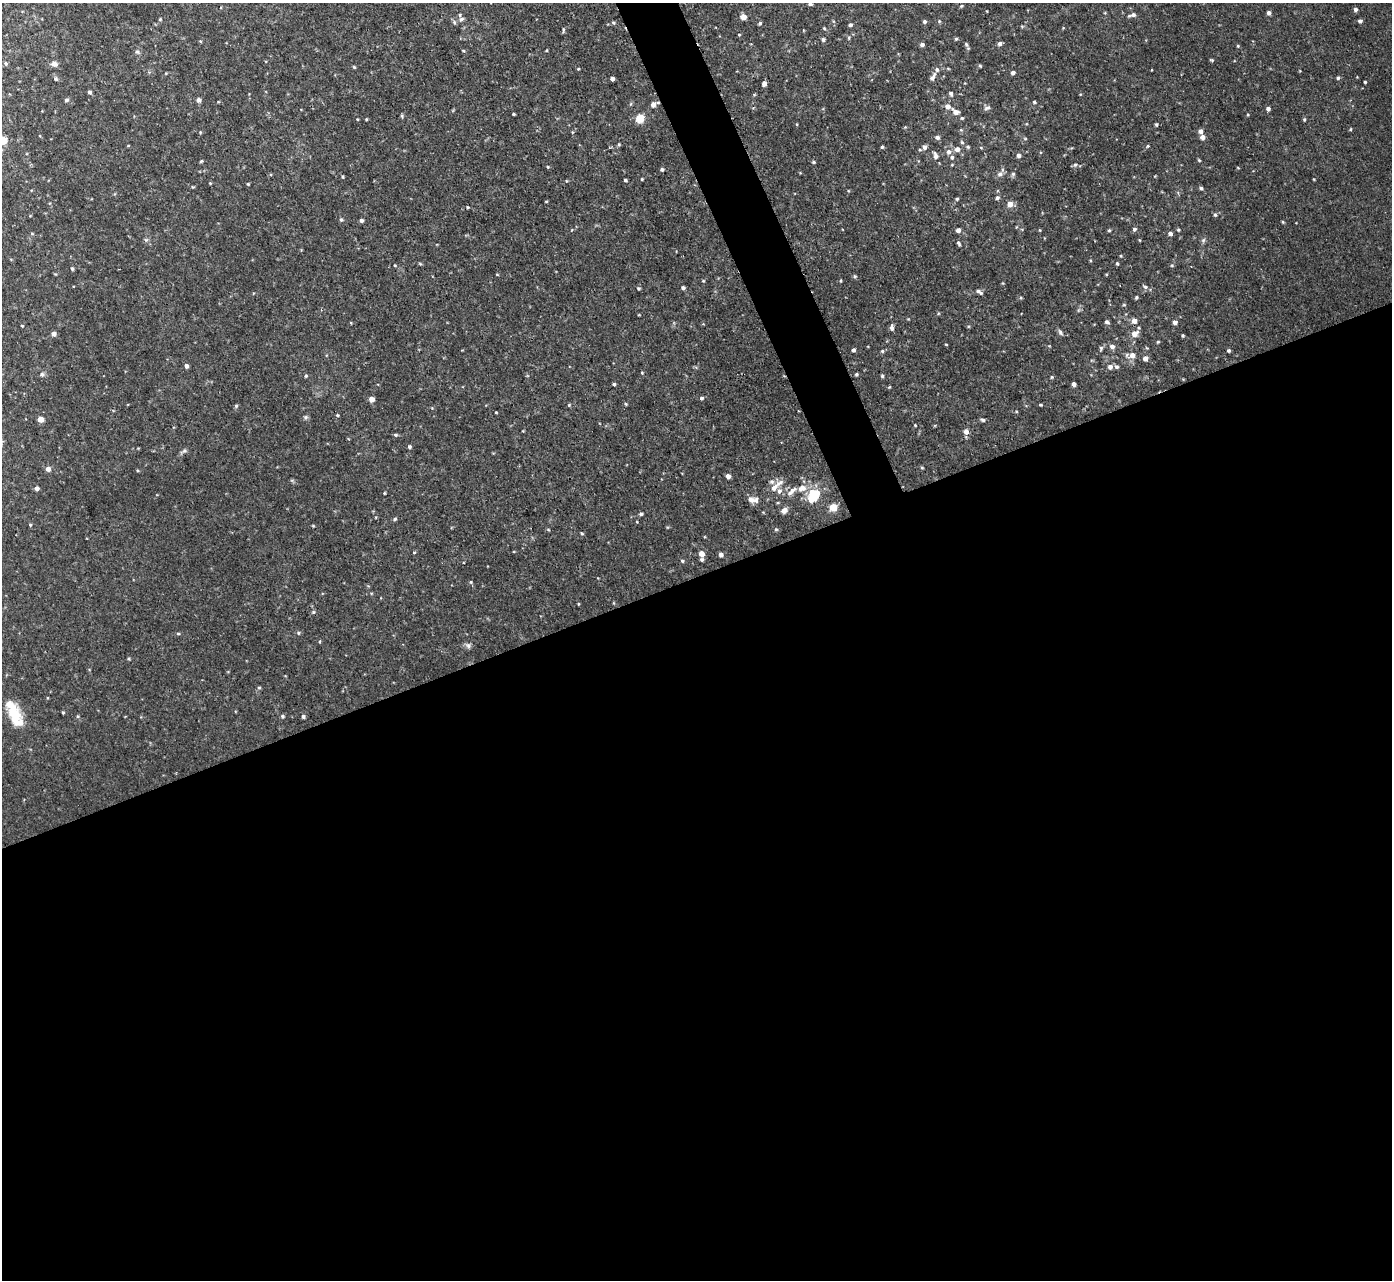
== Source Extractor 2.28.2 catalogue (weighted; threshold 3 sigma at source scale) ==
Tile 15 of 4 x 4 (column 3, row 4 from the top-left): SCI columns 2848-4237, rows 155-1432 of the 5692 x 5724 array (HDU 1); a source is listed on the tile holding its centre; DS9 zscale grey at full resolution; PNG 1394 x 1282 px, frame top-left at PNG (2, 3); no overlay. Shown black and unused: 57% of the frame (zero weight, under 2 of 3 exposures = <1% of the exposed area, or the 3 px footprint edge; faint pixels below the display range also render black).
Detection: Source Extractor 2.28.2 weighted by HDU 2 'WHT'; one run over the whole footprint, this tile lists its part. Background 0.0659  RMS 0.01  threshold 0.0456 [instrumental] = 3 sigma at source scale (4.5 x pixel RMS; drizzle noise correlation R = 1.50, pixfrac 1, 0.05/0.05 arcsec/px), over >= 5 px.
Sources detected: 180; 7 inside a brighter listed object's ellipse — not listed separately; the other 173 listed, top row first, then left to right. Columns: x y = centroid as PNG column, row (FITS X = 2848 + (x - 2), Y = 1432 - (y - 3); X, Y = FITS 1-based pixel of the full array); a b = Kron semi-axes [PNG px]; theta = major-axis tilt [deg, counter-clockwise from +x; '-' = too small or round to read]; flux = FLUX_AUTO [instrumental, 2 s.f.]
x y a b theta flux
810 4 4 3 - 1.5
961 6 5 3 - 0.98
1355 9 4 4 - 2.2
1269 13 4 4 - 2.6
1132 15 10 4 18 2.7
743 17 4 4 - 8.4
160 19 4 4 - 0.88
461 19 7 5 19 2.6
939 21 5 3 - 0.89
1360 21 4 4 - 2.2
454 22 6 4 -72 1.3
925 22 4 4 - 1.9
613 23 5 4 - 1.2
760 23 4 4 - 1.5
850 25 4 3 - 1.7
824 28 4 4 - 0.9
563 30 7 3 86 1.2
739 35 3 3 - 0.87
956 39 4 4 - 1.1
823 40 4 4 - 2.1
1000 43 5 5 - 2.6
922 44 5 4 - 2.5
966 44 5 4 - 1.3
1238 46 4 3 - 0.84
463 50 4 3 - 0.92
137 52 6 4 -1 1.5
1212 60 5 4 - 0.98
6 64 5 3 - 1.1
54 64 8 6 -3 3.6
980 66 4 4 - 1
354 67 5 3 - 0.97
1013 73 4 4 - 2.8
933 77 12 5 62 3.6
1338 78 4 4 - 1.4
612 79 4 4 - 3.7
1365 82 3 3 - 0.87
764 83 4 4 - 4.2
90 92 4 4 - 1.9
951 93 5 5 - 1.8
66 100 4 4 - 2.1
199 100 5 4 - 2.8
1034 102 4 3 - 1.3
653 104 6 5 - 4.2
947 106 6 5 - 4.5
987 108 9 4 18 2.3
1268 109 5 4 - 2.6
956 112 8 6 -29 5.2
513 114 3 2 - 0.96
640 118 5 5 - 33
962 118 4 4 - 1.1
357 119 4 3 - 0.7
1304 119 5 3 - 0.91
1156 124 4 3 - 1.2
1351 129 4 3 - 0.82
1200 131 5 5 - 3.2
937 137 5 5 - 2.3
1202 137 5 5 - 4.2
3 140 5 5 - 31
962 142 6 4 -43 1.4
882 147 4 3 - 1.1
925 147 6 5 - 3
968 147 4 4 - 1.2
957 149 6 6 - 4.3
949 152 7 6 - 3.9
935 156 8 5 -79 3.7
1018 156 4 4 - 2.8
952 157 5 5 - 1.8
1199 160 4 3 - 0.91
201 161 5 3 - 0.98
813 162 4 4 - 1
1075 164 6 4 1 1.4
662 169 4 3 - 1.7
1000 174 7 5 10 2.8
1013 174 5 5 - 1.4
342 177 4 3 - 0.92
642 179 4 3 - 0.76
625 180 3 3 - 1.3
248 184 4 3 - 0.87
1201 188 4 4 - 1.6
997 198 5 4 - 1.8
957 199 5 4 - 1.2
1010 204 5 5 - 6.5
467 207 3 3 - 0.91
1215 215 5 4 - 1.3
341 220 5 4 - 1.5
361 221 4 4 - 2.3
1134 229 5 4 - 1.8
958 230 4 4 - 4.4
1040 230 4 3 - 0.68
1109 230 5 3 - 0.99
1178 230 4 4 - 1
32 234 5 3 - 0.83
1170 234 5 4 - 2.6
959 243 6 4 -61 1.6
1117 263 4 3 - 1.1
1172 265 5 3 - 0.9
72 269 4 3 - 1.4
497 274 4 2 - 0.7
855 276 5 4 - 1.2
1145 287 6 5 - 1.9
683 288 4 3 - 2
979 292 9 4 -34 2.2
1136 297 4 4 - 1.1
1134 321 5 5 - 5.5
1107 322 5 4 - 1.8
1175 322 4 4 - 3.5
22 326 3 3 - 0.81
892 328 7 5 -87 2.6
1060 332 8 3 -61 1.7
54 334 4 4 - 4.2
1134 334 7 6 - 6.8
1183 335 4 3 - 0.98
946 344 4 2 - 0.63
1112 346 6 5 - 3.4
1101 348 5 5 - 1.4
853 350 4 4 - 2.3
1229 350 4 4 - 1.5
882 351 5 4 - 1.2
1132 355 6 6 - 5
1145 358 5 4 - 5.3
186 366 5 4 - 2.7
1110 367 5 5 - 3.7
1117 367 5 5 - 1.7
642 373 4 3 - 0.81
42 374 6 5 - 1.7
856 374 4 3 - 1.3
306 376 5 3 - 0.93
882 376 4 4 - 1.2
1052 377 4 4 - 0.98
614 384 4 3 - 1.2
1074 384 4 3 - 3.4
701 398 5 4 - 1.6
372 399 4 4 - 6.2
626 404 5 3 - 0.92
1041 405 5 3 - 0.97
236 406 5 4 - 1.4
496 412 3 2 - 0.67
337 415 4 3 - 0.96
306 417 6 4 89 1.5
40 419 6 5 - 5.1
983 420 6 4 -15 1.6
915 425 3 3 - 0.76
966 431 5 5 - 5.5
395 435 5 4 - 1.4
409 447 4 4 - 1.6
922 468 5 3 - 0.84
48 469 5 5 - 4.5
728 476 4 4 - 4.1
36 488 4 4 - 3.7
774 488 10 7 42 5.3
802 488 13 9 24 8.2
384 493 3 3 - 0.81
813 496 17 12 60 25
751 499 12 7 -24 5.4
833 507 5 5 - 19
784 510 8 6 40 4.3
641 514 4 4 - 1.5
395 519 5 4 - 1.3
30 525 4 3 - 0.88
776 529 5 4 - 1.2
582 533 4 3 - 1
701 554 6 6 - 7.6
721 554 5 4 - 3
682 561 4 4 - 1.2
313 612 6 3 71 1
178 633 5 3 - 0.98
298 633 5 3 - 0.91
468 646 6 6 - 2.2
259 688 5 3 - 1.1
14 712 23 16 -58 19
63 712 4 3 - 1
283 716 5 4 - 1.4
303 717 4 4 - 2
Isophote crosses this tile's border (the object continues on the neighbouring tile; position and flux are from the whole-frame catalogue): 1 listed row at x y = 3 140